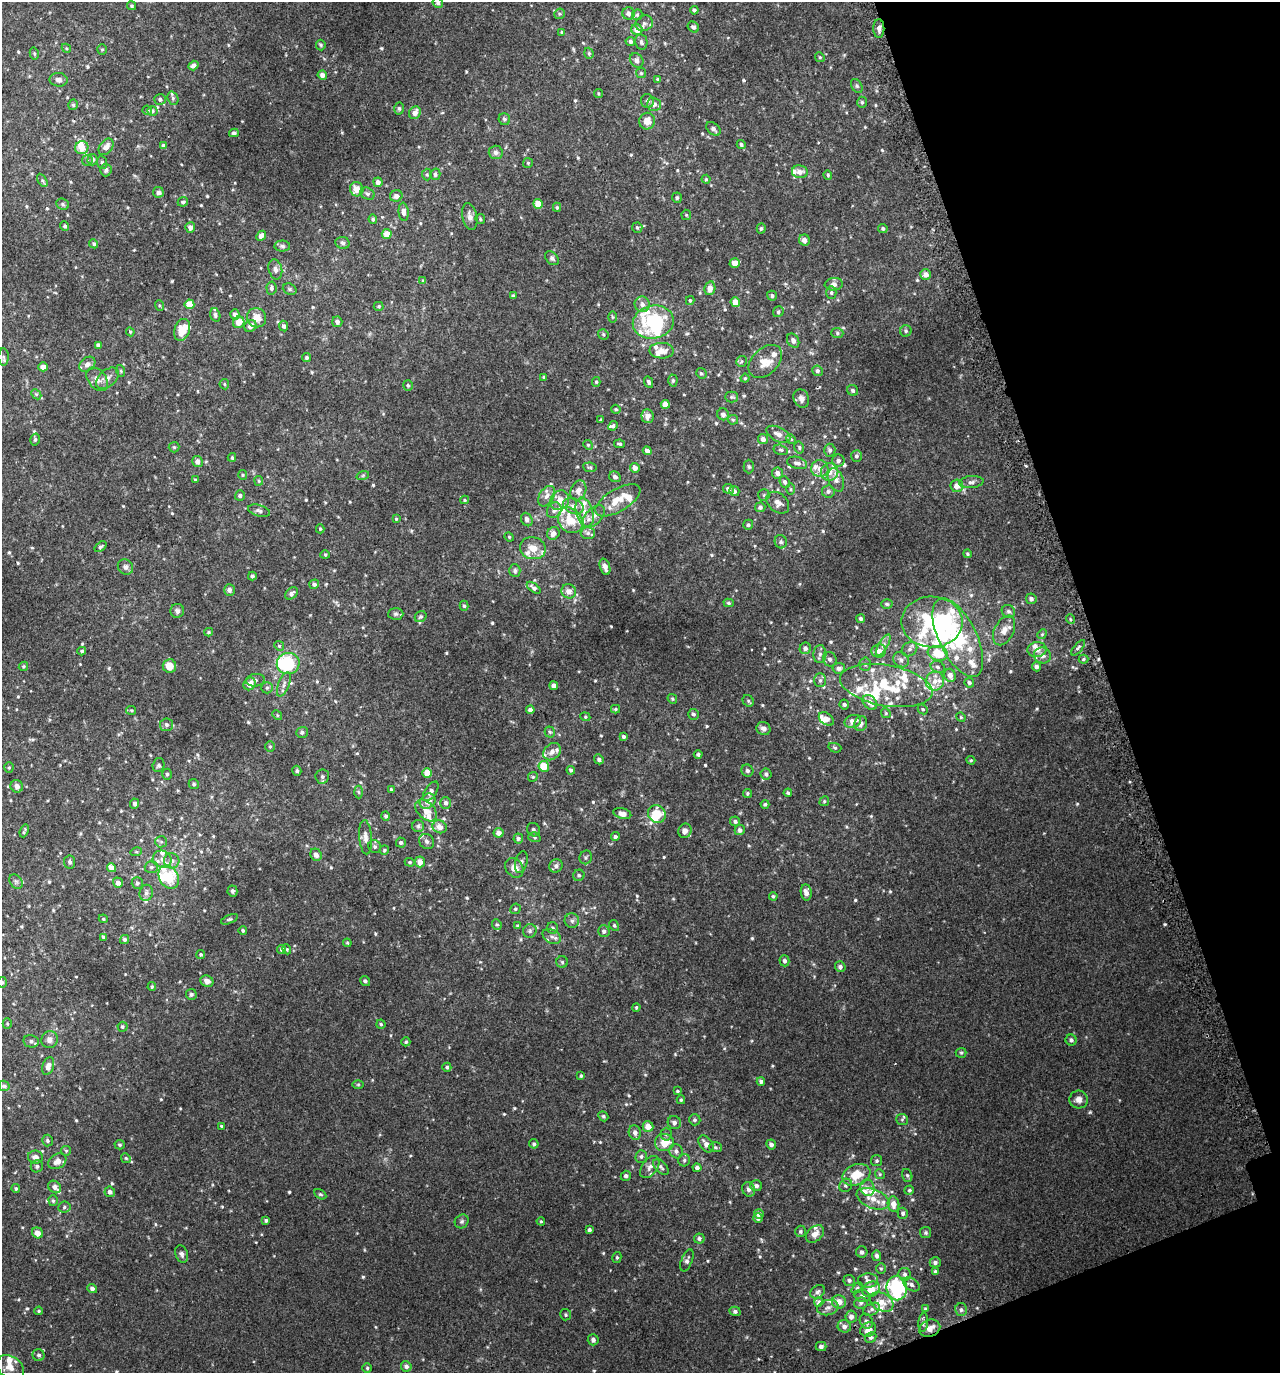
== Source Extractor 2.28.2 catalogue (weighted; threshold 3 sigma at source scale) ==
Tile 12 of 4 x 4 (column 4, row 3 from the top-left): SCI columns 4009-5286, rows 1422-2792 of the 5407 x 5580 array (HDU 1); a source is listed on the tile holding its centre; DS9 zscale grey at full resolution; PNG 1282 x 1375 px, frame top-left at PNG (2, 2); each listed source drawn as its Kron ellipse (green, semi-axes under 4 px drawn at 4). Shown black and unused: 16% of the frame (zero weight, under 2 of 3 exposures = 3% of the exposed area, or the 3 px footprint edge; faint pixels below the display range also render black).
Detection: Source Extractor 2.28.2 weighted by HDU 2 'WHT'; one run over the whole footprint, this tile lists its part. Background 0.0208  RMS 0.0078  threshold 0.0349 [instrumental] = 3 sigma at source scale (4.5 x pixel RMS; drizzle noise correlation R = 1.50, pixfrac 1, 0.0396/0.0396 arcsec/px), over >= 5 px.
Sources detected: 705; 7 inside a brighter object's white glare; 1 cosmic-ray / hot-pixel residue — neither listed nor drawn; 72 inside a brighter listed object's ellipse — not listed separately; of the other 625, all 500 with FLUX_AUTO >= 0.845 (the completeness limit of this list) listed and drawn (125 fainter detections not listed), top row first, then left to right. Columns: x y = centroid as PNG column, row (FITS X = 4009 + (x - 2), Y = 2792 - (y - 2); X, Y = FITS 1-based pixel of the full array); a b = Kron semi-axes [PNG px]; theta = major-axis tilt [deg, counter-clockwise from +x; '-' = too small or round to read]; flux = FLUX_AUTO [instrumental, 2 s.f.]
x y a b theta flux
438 3 5 5 - 1.5
132 6 5 4 - 1.2
694 10 4 4 - 1.6
629 13 6 6 - 3
560 14 5 5 - 1.2
637 15 5 5 - 1.1
644 23 9 7 27 2.8
693 27 6 5 - 2
879 29 9 5 89 2.9
637 30 6 5 - 6.1
562 32 4 3 - 1.3
630 41 5 4 - 2.2
641 42 8 6 -79 2
321 45 5 5 - 0.96
66 48 5 4 - 0.85
102 49 5 4 - 0.99
34 53 6 4 -78 1
589 53 6 4 -71 1.1
820 57 5 4 - 0.91
637 60 8 6 -53 3.1
194 65 5 4 - 3.2
641 73 5 5 - 1
322 75 5 4 - 3.5
658 79 4 3 - 1.2
59 80 9 7 -9 2.9
857 86 7 5 -60 1.5
599 93 4 4 - 0.97
173 98 7 5 -70 1.6
160 99 6 5 - 2
647 101 7 6 - 1.9
862 102 5 5 - 1.1
654 104 7 6 - 4
73 105 5 4 - 1.3
399 108 6 4 -87 1.4
147 110 5 4 - 1.3
152 111 5 4 - 1.2
415 113 6 5 - 5
504 119 6 5 - 1.8
647 121 8 8 - 6.7
713 129 8 5 -42 2.4
234 133 5 4 - 1.5
164 145 4 3 - 1.5
741 145 5 4 - 1.5
106 147 9 6 53 4.6
82 148 7 6 - 7.8
496 152 7 6 - 2.9
87 160 6 5 - 1.2
92 160 6 5 - 2.1
102 163 6 5 - 1.5
528 163 5 5 - 0.97
106 170 6 5 - 2.3
800 172 8 6 -8 4.6
427 174 6 5 - 1.1
435 174 5 5 - 2
828 175 5 3 - 0.85
706 179 4 4 - 0.99
42 180 7 4 -59 1.3
378 182 5 4 - 3.7
357 189 7 6 - 7.6
158 192 5 5 - 2.4
367 194 7 5 -26 1.8
396 196 6 5 - 3.5
677 198 5 5 - 1.5
183 202 5 4 - 1.6
63 204 7 5 -23 1.4
538 204 5 5 - 12
557 207 4 4 - 1
404 212 9 5 -85 3.7
686 215 5 5 - 0.93
470 216 13 7 -79 3.9
373 219 4 4 - 1.6
480 219 5 4 - 0.97
65 226 5 4 - 1.2
190 227 5 5 - 3.3
637 228 5 5 - 1.1
761 228 5 4 - 1.4
883 229 5 4 - 1.5
387 234 5 5 - 6.8
261 236 5 4 - 3.9
804 240 6 5 - 4.2
343 243 7 6 - 1.7
94 244 5 4 - 1.2
282 246 8 5 -1 1.8
552 258 8 5 -47 1.7
735 263 5 4 - 6
275 269 10 6 -76 2.8
926 274 5 5 - 4.6
423 281 4 4 - 0.98
834 284 9 6 6 3.3
271 288 6 5 - 2.1
710 288 7 5 78 5.1
290 289 7 5 -21 1.4
831 293 6 5 - 1.3
513 296 4 3 - 1.7
772 296 5 5 - 1.5
690 300 4 4 - 0.94
735 302 5 4 - 6.7
189 304 5 5 - 12
642 304 7 7 - 3.6
159 305 5 3 - 0.9
379 306 5 4 - 0.97
778 312 6 5 - 1.4
215 315 7 5 -74 1.5
235 315 5 5 - 3.7
612 317 6 4 -88 0.93
257 318 10 9 - 7.6
239 322 6 5 - 8.1
337 322 5 5 - 2.6
653 322 21 16 12 46
250 326 6 5 - 4.3
284 326 5 4 - 2.1
182 330 11 7 72 13
906 331 6 5 - 1.4
130 332 4 4 - 0.91
837 333 6 5 - 1.3
603 334 5 5 - 1.2
793 341 7 5 -61 2.6
98 345 4 4 - 2.1
662 351 12 8 -1 6.3
3 357 9 5 -89 1.7
307 357 4 4 - 1.4
741 361 5 5 - 1.2
765 361 20 13 44 10
87 364 9 6 38 3.2
43 367 4 4 - 6
121 371 6 3 -71 0.87
817 371 5 5 - 2.1
701 373 5 5 - 1.2
544 377 4 4 - 1.2
107 378 13 8 41 4.2
745 378 4 4 - 0.88
97 379 13 9 -52 5.2
673 381 6 4 88 1.2
596 382 5 4 - 1
649 382 6 4 -64 1.5
224 384 5 4 - 0.94
408 385 5 5 - 1.3
853 390 6 5 - 1.6
36 394 6 4 -44 1.1
731 397 6 5 - 1.5
801 398 9 7 -63 3.3
665 404 4 4 - 6.3
616 409 4 4 - 1.1
723 414 6 5 - 2.1
647 416 7 6 - 4.4
601 420 3 3 - 0.85
733 420 5 4 - 0.93
613 426 5 4 - 1.4
778 434 13 7 -27 4.5
35 439 6 4 74 1.3
763 439 5 5 - 3.8
791 439 5 4 - 0.96
619 444 5 3 - 1.2
588 445 5 4 - 0.98
174 447 5 5 - 1.1
799 447 6 4 -76 1.2
781 450 7 5 -15 1.4
830 450 6 5 - 1.8
647 451 4 4 - 3.7
856 456 6 5 - 1.7
232 457 4 3 - 1
838 461 6 6 - 2.4
197 462 5 5 - 3.9
797 463 10 6 -14 2.9
590 467 7 4 -9 1.1
749 467 7 5 -88 1.2
635 468 5 4 - 3.7
820 469 8 8 - 4.3
830 472 9 8 - 6.2
777 473 6 5 - 3.3
243 475 5 4 - 0.85
363 475 6 4 19 0.97
615 477 6 5 - 2.5
195 480 3 3 - 0.88
836 480 12 7 -69 4.4
259 481 5 4 - 0.95
785 482 6 5 - 2.1
971 482 12 6 6 2.7
957 486 6 6 - 5
728 489 5 5 - 3.3
791 489 5 3 - 0.88
578 491 10 7 67 4.5
734 491 5 5 - 2.6
828 491 6 6 - 2
240 495 5 5 - 1.7
764 495 6 5 - 1.4
547 496 11 7 57 3.9
465 500 4 4 - 0.89
560 500 10 9 - 7.2
618 500 25 11 31 14
778 503 13 9 -41 5.1
573 506 10 7 -25 4.4
760 507 5 5 - 2.1
554 510 8 7 - 3
259 511 11 5 -16 2.3
585 512 15 8 -74 7.6
594 516 13 8 46 4.9
396 519 3 3 - 0.94
527 519 7 5 -64 3
570 520 14 11 -49 17
748 525 5 5 - 1.4
320 529 4 4 - 0.91
553 533 6 6 - 4
588 533 7 6 - 2.3
509 537 5 4 - 0.98
781 542 7 6 - 1.7
101 547 7 4 37 1.2
533 548 13 11 -11 9.6
968 554 4 4 - 1
325 555 4 4 - 0.85
125 567 8 7 - 2.9
605 567 8 5 -71 3.4
515 571 6 5 - 1.8
252 576 4 4 - 1.5
314 584 5 4 - 1.8
534 588 8 4 -37 2.3
229 590 6 5 - 2.9
569 591 7 7 - 4.9
291 593 7 5 40 2.3
1031 599 5 5 - 2.5
729 603 5 4 - 1.3
887 604 5 4 - 1
464 606 5 4 - 1.1
177 611 7 7 - 2.3
1008 611 7 6 - 1.8
396 614 8 6 1 1.6
421 617 6 5 - 1.4
861 619 4 4 - 1.7
1070 619 5 3 - 1
932 622 30 25 -1 54
1004 630 16 9 64 6.4
209 632 4 3 - 1.1
1042 634 5 4 - 0.91
958 638 43 19 -64 56
883 645 12 4 59 3
279 646 5 4 - 1
805 648 5 5 - 2.6
1078 648 9 3 50 1.5
910 649 8 6 36 2.4
1037 650 9 7 4 4.3
82 651 4 4 - 1.4
879 651 7 6 - 4.3
938 653 10 7 -16 18
820 654 9 6 87 2.7
1042 655 8 8 - 3.9
830 659 7 6 - 2.5
1084 659 5 4 - 1.1
901 660 8 6 -41 2.8
288 663 11 10 - 49
865 664 7 5 -88 1.6
23 666 5 4 - 0.97
169 666 7 7 - 9.5
938 667 7 5 -17 2
1037 667 5 4 - 2.2
839 668 6 5 - 2.9
950 675 7 5 -70 4.7
255 680 9 6 8 2.2
820 680 7 6 - 1.9
935 681 9 9 - 5.7
969 683 5 4 - 1.5
250 684 6 5 - 6
284 685 13 5 68 2.9
886 685 47 20 -10 46
554 686 4 4 - 3.5
267 688 6 5 - 1.5
672 699 5 4 - 0.96
748 701 6 5 - 1.3
870 702 8 6 -51 4.8
844 705 5 4 - 1.6
615 709 4 4 - 0.95
923 709 5 4 - 1.1
131 710 5 4 - 0.86
530 710 4 4 - 2.8
886 713 5 4 - 0.89
693 714 5 5 - 1.5
277 715 5 4 - 1
585 717 5 4 - 0.99
961 717 5 4 - 0.87
826 719 8 5 -40 5.7
853 721 8 6 19 5.1
861 723 8 6 74 3
167 725 6 6 - 2
763 728 7 6 - 2.9
302 732 6 5 - 1.8
550 732 5 5 - 1.2
623 737 4 3 - 1.5
270 747 5 5 - 1.1
835 748 6 4 -18 1.2
552 752 9 7 43 4.2
698 754 4 4 - 1.5
599 759 5 4 - 1.8
971 760 4 4 - 0.9
158 765 7 6 - 1.7
544 766 5 5 - 13
9 768 5 4 - 0.89
571 770 4 4 - 1.5
297 771 5 4 - 1.3
747 771 6 5 - 1.8
427 773 5 4 - 10
167 774 5 5 - 1.3
766 774 5 5 - 1.7
322 776 7 7 - 2.1
533 777 5 4 - 1
194 784 5 4 - 1.3
17 786 6 6 - 3.2
391 789 4 4 - 1
431 791 11 5 55 2.7
359 792 6 4 -87 1.1
747 793 4 4 - 1
788 793 4 3 - 1.4
428 801 8 7 - 5.6
824 801 5 4 - 1.1
446 803 6 5 - 2.3
135 804 5 4 - 2.7
765 804 4 4 - 1.3
426 810 13 8 -45 7.1
622 814 9 5 -15 4.2
657 814 9 8 - 14
386 816 4 4 - 1.5
735 821 5 5 - 1.7
418 826 6 6 - 1.5
440 827 7 6 - 6.1
533 830 7 6 - 2.2
740 830 5 5 - 2.5
24 831 6 3 70 1.3
685 831 7 6 - 4.4
499 833 5 4 - 4
365 837 17 6 -85 4.2
534 837 6 5 - 1.3
615 837 4 4 - 1.4
518 838 5 5 - 1.7
427 841 8 7 - 2.4
161 842 6 5 - 1.5
401 842 5 5 - 1.5
375 847 7 6 - 2
384 850 5 4 - 1.1
136 852 6 4 17 0.92
316 855 6 5 - 3.5
586 857 7 6 - 1.5
162 859 9 8 - 4.5
172 861 8 7 - 3.4
70 862 6 5 - 1.9
410 862 5 4 - 1
420 862 5 5 - 6
521 862 11 6 75 2.6
556 866 7 6 - 2.4
151 867 7 5 -1 1.7
111 868 4 4 - 7.3
514 868 10 8 -54 6.1
579 875 6 5 - 1.5
169 877 12 9 -62 18
16 881 8 6 -54 1.9
118 883 5 4 - 4
137 883 6 5 - 2
232 891 5 5 - 2.1
806 892 8 5 -81 4
146 893 8 6 78 2.3
773 896 4 4 - 1.1
515 909 5 5 - 1.3
103 919 5 4 - 0.95
229 919 9 4 23 1.2
572 921 7 7 - 2.3
497 924 5 4 - 1.1
614 925 5 4 - 1.1
517 926 4 3 - 0.89
553 928 6 5 - 1.6
243 930 4 4 - 1.5
530 931 7 6 - 1.9
604 931 6 5 - 2.2
552 936 10 6 -29 2.8
103 937 4 3 - 1.1
124 939 5 4 - 1.5
347 943 4 3 - 0.9
287 949 5 4 - 1
282 950 4 4 - 1.8
201 955 4 4 - 1.2
784 961 5 5 - 2
562 962 6 5 - 1.3
840 967 5 5 - 2.2
207 981 7 5 -24 3.3
365 981 5 4 - 1.7
2 982 5 4 - 1.3
152 987 4 3 - 0.99
191 994 5 5 - 1.5
636 1007 4 3 - 0.87
7 1023 5 4 - 0.87
381 1024 4 4 - 1.1
122 1027 5 5 - 1.3
49 1040 8 8 - 3.7
1071 1040 5 5 - 1.9
31 1041 7 6 - 2.1
406 1042 4 4 - 1.1
961 1053 5 5 - 1
48 1066 9 5 71 4.6
447 1067 4 4 - 1.3
581 1076 4 3 - 0.91
761 1081 4 4 - 1.9
358 1084 6 4 0 0.88
4 1086 5 5 - 2.3
677 1091 4 3 - 0.99
681 1100 4 4 - 0.98
1079 1100 9 9 - 4
603 1116 5 4 - 1.3
695 1120 6 5 - 1.5
902 1120 6 5 - 1.3
674 1123 7 6 - 2.3
222 1126 4 4 - 1.4
648 1126 5 5 - 7
635 1133 7 6 - 3.1
666 1134 6 5 - 1.6
47 1141 6 5 - 1.4
664 1143 9 8 - 10
534 1144 5 4 - 1.5
706 1144 9 6 -52 4.7
771 1144 5 4 - 2.8
120 1145 5 5 - 1.1
715 1147 6 5 - 1.2
66 1151 5 4 - 0.92
676 1151 7 6 - 2.6
641 1156 6 5 - 1.5
35 1157 7 6 - 3.9
126 1158 5 4 - 0.87
684 1160 6 6 - 1.5
57 1161 9 7 31 6.1
877 1161 5 5 - 1.4
37 1166 6 6 - 1.7
650 1167 12 7 53 3.6
661 1167 9 5 -46 2
697 1168 4 4 - 2.2
880 1174 5 4 - 1
856 1175 14 10 21 17
907 1175 6 5 - 1.2
626 1176 5 5 - 2.2
846 1185 7 6 - 1.8
756 1186 6 5 - 2.3
55 1187 7 5 -46 3.5
867 1188 8 7 - 3.6
16 1189 4 4 - 1.1
748 1189 7 6 - 2.5
909 1190 5 4 - 1.2
110 1192 5 5 - 2.6
320 1194 7 4 -29 1.1
873 1199 17 9 -22 8.7
53 1201 5 4 - 1.3
893 1204 8 6 -82 5
64 1207 6 5 - 1.5
903 1213 5 5 - 2
759 1214 5 4 - 3
758 1218 5 5 - 2
266 1220 4 3 - 1.5
462 1221 7 6 - 1.6
541 1221 4 3 - 0.86
589 1230 3 3 - 1.6
800 1231 6 5 - 1.6
37 1233 6 5 - 5.8
926 1233 5 5 - 1.3
815 1234 10 7 40 5.2
699 1238 5 5 - 1.6
862 1252 5 5 - 2.3
182 1254 9 6 -70 2.5
877 1256 5 4 - 2.3
617 1257 5 4 - 1.2
687 1260 12 5 68 2.2
935 1262 5 5 - 2.1
881 1269 5 5 - 1.1
936 1272 4 4 - 2.1
905 1274 6 6 - 2
849 1280 6 5 - 1.6
868 1280 10 7 4 3.3
911 1284 9 6 -34 2.3
92 1288 5 4 - 2.5
857 1288 6 4 44 1.2
897 1288 12 10 -80 85
871 1289 9 7 29 8.1
818 1292 8 6 37 2.1
862 1296 8 5 -8 2
819 1302 4 4 - 4.7
839 1302 7 6 - 7.8
882 1302 12 8 -29 6.9
861 1303 6 5 - 1.7
828 1308 11 7 13 3.3
872 1309 9 5 27 2.2
925 1309 3 3 - 0.9
961 1310 6 6 - 2
39 1311 4 3 - 0.95
735 1311 5 4 - 1.9
566 1315 5 5 - 1.1
851 1317 6 5 - 3.7
866 1321 8 6 -64 2.4
923 1322 9 5 84 2
844 1326 7 6 - 2.8
930 1328 11 8 22 5.6
868 1329 8 7 - 5.1
871 1337 6 5 - 1.6
593 1340 5 5 - 2.5
821 1346 5 4 - 2.5
39 1355 6 6 - 2
406 1366 5 5 - 2.3
10 1367 15 11 -33 7.5
367 1368 5 4 - 1.1
Overlapping masked pixels (flux is a lower limit): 2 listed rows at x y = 879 29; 930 1328
Isophote crosses this tile's border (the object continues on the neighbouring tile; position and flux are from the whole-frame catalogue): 2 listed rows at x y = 438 3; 2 982